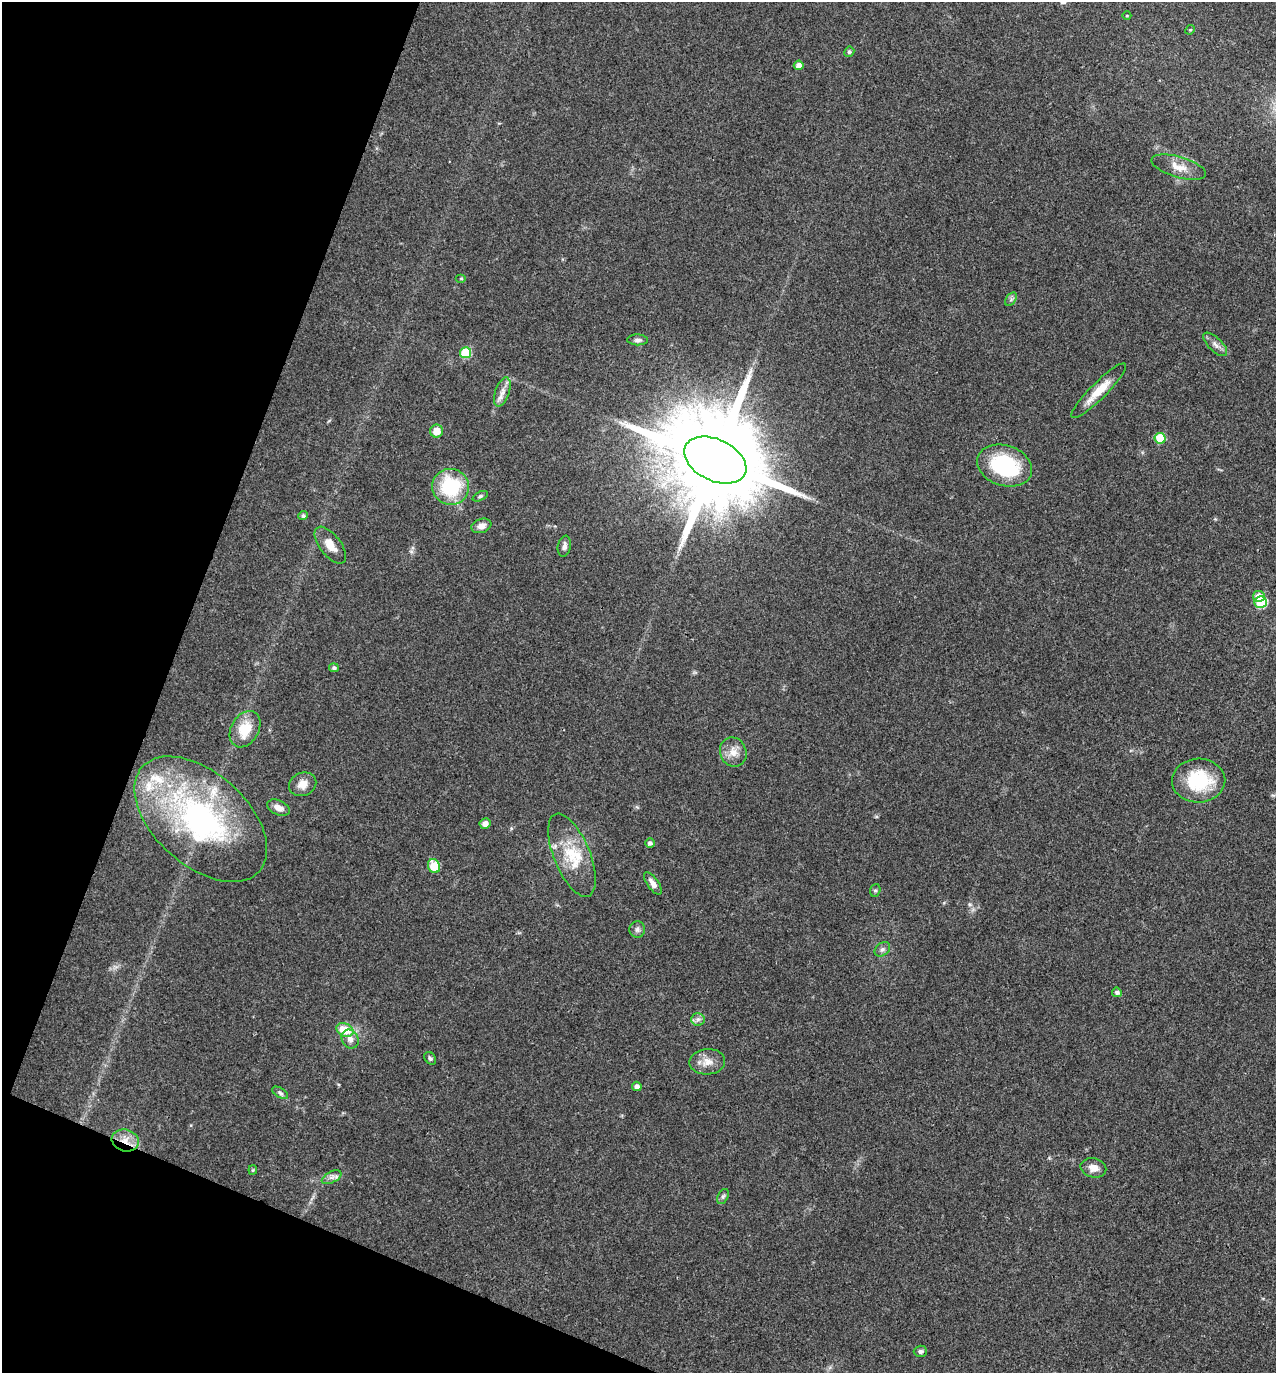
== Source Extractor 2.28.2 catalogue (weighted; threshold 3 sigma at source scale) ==
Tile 9 of 4 x 4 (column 1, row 3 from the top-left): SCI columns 138-1411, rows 1378-2748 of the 5504 x 5492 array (HDU 1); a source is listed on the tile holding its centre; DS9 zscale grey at full resolution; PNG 1278 x 1375 px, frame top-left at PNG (2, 2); each listed source drawn as its Kron ellipse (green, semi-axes under 4 px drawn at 4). Shown black and unused: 19% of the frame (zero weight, under 3 of 4 exposures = <1% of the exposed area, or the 3 px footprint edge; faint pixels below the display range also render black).
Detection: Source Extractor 2.28.2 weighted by HDU 2 'WHT'; one run over the whole footprint, this tile lists its part. Background 0.0934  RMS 0.006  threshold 0.0269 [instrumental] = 3 sigma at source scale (4.5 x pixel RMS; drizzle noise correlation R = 1.50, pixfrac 1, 0.05/0.05 arcsec/px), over >= 5 px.
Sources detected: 56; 3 inside a brighter listed object's ellipse — not listed separately; the other 53 listed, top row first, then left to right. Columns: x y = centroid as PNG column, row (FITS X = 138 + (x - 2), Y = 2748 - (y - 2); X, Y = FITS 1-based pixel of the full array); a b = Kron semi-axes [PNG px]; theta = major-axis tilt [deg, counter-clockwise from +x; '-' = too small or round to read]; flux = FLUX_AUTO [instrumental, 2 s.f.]
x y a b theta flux
1127 16 4 3 - 0.5
1190 30 5 4 - 0.55
849 52 5 4 - 1.2
799 65 5 4 - 3.4
1179 167 28 10 -16 7.8
461 278 5 3 - 0.59
1011 299 7 5 56 1.3
638 340 10 5 -1 1.9
1215 344 15 6 -45 3.3
465 353 5 5 - 30
1099 391 38 8 45 12
502 392 15 7 71 4.3
436 431 6 6 - 6.6
1160 438 5 5 - 19
715 460 33 20 -25 18000
1005 466 28 20 -18 52
451 487 18 18 - 40
480 496 8 4 25 1.2
303 516 5 4 - 1.3
481 526 10 7 19 3.7
330 545 22 10 -52 7.2
564 546 11 6 79 2.5
1259 596 6 5 - 5.2
1261 602 6 6 - 39
334 668 5 4 - 1.4
245 729 19 13 60 15
733 752 15 13 -67 6.6
1199 781 27 22 1 34
303 784 14 11 23 5.8
279 808 12 7 -24 4.5
201 819 78 46 -42 150
485 823 5 5 - 3.4
650 843 5 4 - 1.8
572 855 44 18 -68 24
434 866 7 6 - 15
653 883 13 5 -55 3.8
875 890 6 5 - 1
637 929 8 8 - 2.1
882 949 8 6 38 1.8
1117 992 5 4 - 1.7
698 1019 7 6 - 1.9
345 1030 9 6 -22 16
350 1039 10 8 -59 3.7
430 1058 7 5 -54 1.3
707 1062 18 12 4 6.9
637 1086 5 4 - 2.3
280 1093 9 4 -32 1.3
125 1140 14 11 -16 7.7
1093 1168 13 9 -13 4.8
253 1170 4 4 - 0.63
332 1177 10 5 27 2.4
723 1197 8 5 63 1.3
920 1351 7 6 - 1.6
Overlapping masked pixels (flux is a lower limit): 1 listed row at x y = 125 1140